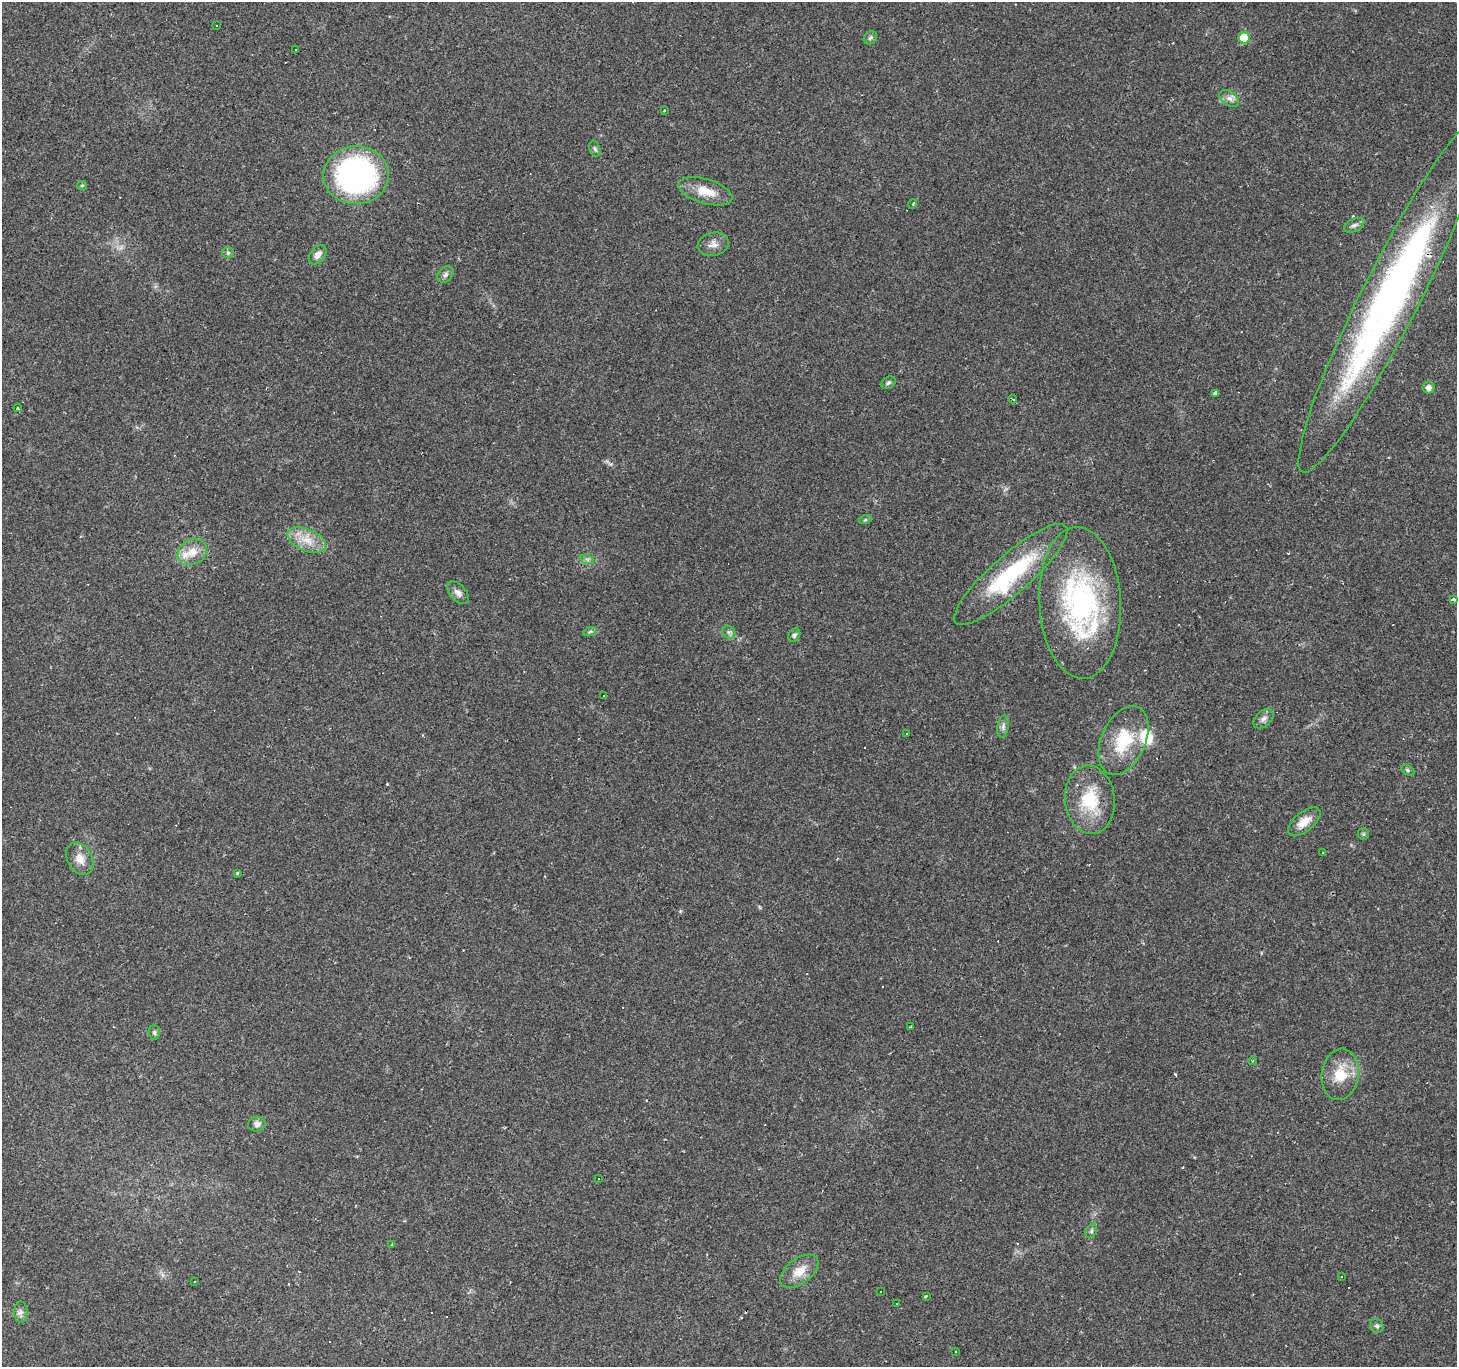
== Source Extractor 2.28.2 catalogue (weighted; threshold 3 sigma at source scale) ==
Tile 7 of 4 x 4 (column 3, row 2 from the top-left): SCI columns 2914-4368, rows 2987-4351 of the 5824 x 5906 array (HDU 1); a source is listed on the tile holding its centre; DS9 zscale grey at full resolution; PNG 1459 x 1369 px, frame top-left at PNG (2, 2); each listed source drawn as its Kron ellipse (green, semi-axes under 4 px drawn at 4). Shown black and unused: <1% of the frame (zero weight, under 2 of 3 exposures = <1% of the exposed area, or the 3 px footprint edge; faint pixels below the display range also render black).
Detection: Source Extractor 2.28.2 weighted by HDU 2 'WHT'; one run over the whole footprint, this tile lists its part. Background 0.0856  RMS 0.0063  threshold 0.0282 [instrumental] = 3 sigma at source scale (4.5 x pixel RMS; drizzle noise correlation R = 1.50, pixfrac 1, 0.0396/0.0396 arcsec/px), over >= 5 px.
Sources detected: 97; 31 cosmic-ray / hot-pixel residue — neither listed nor drawn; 4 inside a brighter listed object's ellipse — not listed separately; the other 62 listed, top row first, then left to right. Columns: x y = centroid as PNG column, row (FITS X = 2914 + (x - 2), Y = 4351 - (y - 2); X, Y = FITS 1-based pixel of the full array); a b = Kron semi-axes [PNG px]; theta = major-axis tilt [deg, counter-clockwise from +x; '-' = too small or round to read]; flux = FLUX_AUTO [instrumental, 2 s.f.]
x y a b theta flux
216 26 3 2 - 0.69
870 38 7 6 - 1.6
1244 38 5 5 - 22
296 49 3 2 - 0.54
1229 98 11 7 -34 3.2
664 110 3 2 - 0.79
595 149 8 5 -70 1.3
356 175 33 29 3 150
82 185 5 4 - 0.86
705 191 28 12 -17 13
913 204 5 3 - 0.58
1354 225 11 6 25 2.4
713 244 15 11 11 4.9
228 253 6 5 - 1.2
318 255 11 7 51 3.8
445 275 9 7 47 2.1
1392 295 199 29 63 320
888 383 7 5 33 1.3
1428 388 6 6 - 3.4
1216 393 3 3 - 49
1013 399 4 2 - 0.71
18 408 4 2 - 0.79
865 520 6 4 19 0.85
307 540 20 11 -23 11
192 552 15 12 27 9
587 559 7 4 -19 1.4
1011 574 73 19 41 64
458 593 13 8 -47 3.4
1453 599 3 3 - 2.4
1080 603 76 41 -87 120
590 631 7 4 20 1.1
729 632 7 6 - 1.7
794 635 7 5 61 1.6
603 696 2 2 - 0.54
1263 719 12 7 41 3
1003 726 11 5 80 2.3
906 733 3 2 - 0.48
1123 740 36 22 66 31
1408 770 7 5 -28 1.2
1090 800 34 25 -84 31
1304 822 19 9 40 8.7
1363 834 6 5 - 0.95
1323 852 3 3 - 3.3
80 859 17 12 -61 7.6
237 873 4 3 - 0.66
911 1027 3 2 - 1.1
154 1033 7 5 -87 1.3
1253 1061 4 3 - 0.6
1340 1074 26 18 82 17
257 1124 9 7 14 3
598 1179 3 2 - 0.64
1091 1231 8 5 62 1.4
392 1244 3 3 - 1.5
799 1271 22 12 37 10
1341 1277 3 3 - 1.1
194 1281 3 3 - 1.8
880 1291 3 2 - 0.76
926 1296 3 3 - 2.2
896 1304 3 2 - 0.63
21 1312 10 6 89 2.6
1377 1326 7 6 - 1.5
956 1352 2 2 - 0.48
Overlapping masked pixels (flux is a lower limit): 1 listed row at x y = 1392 295